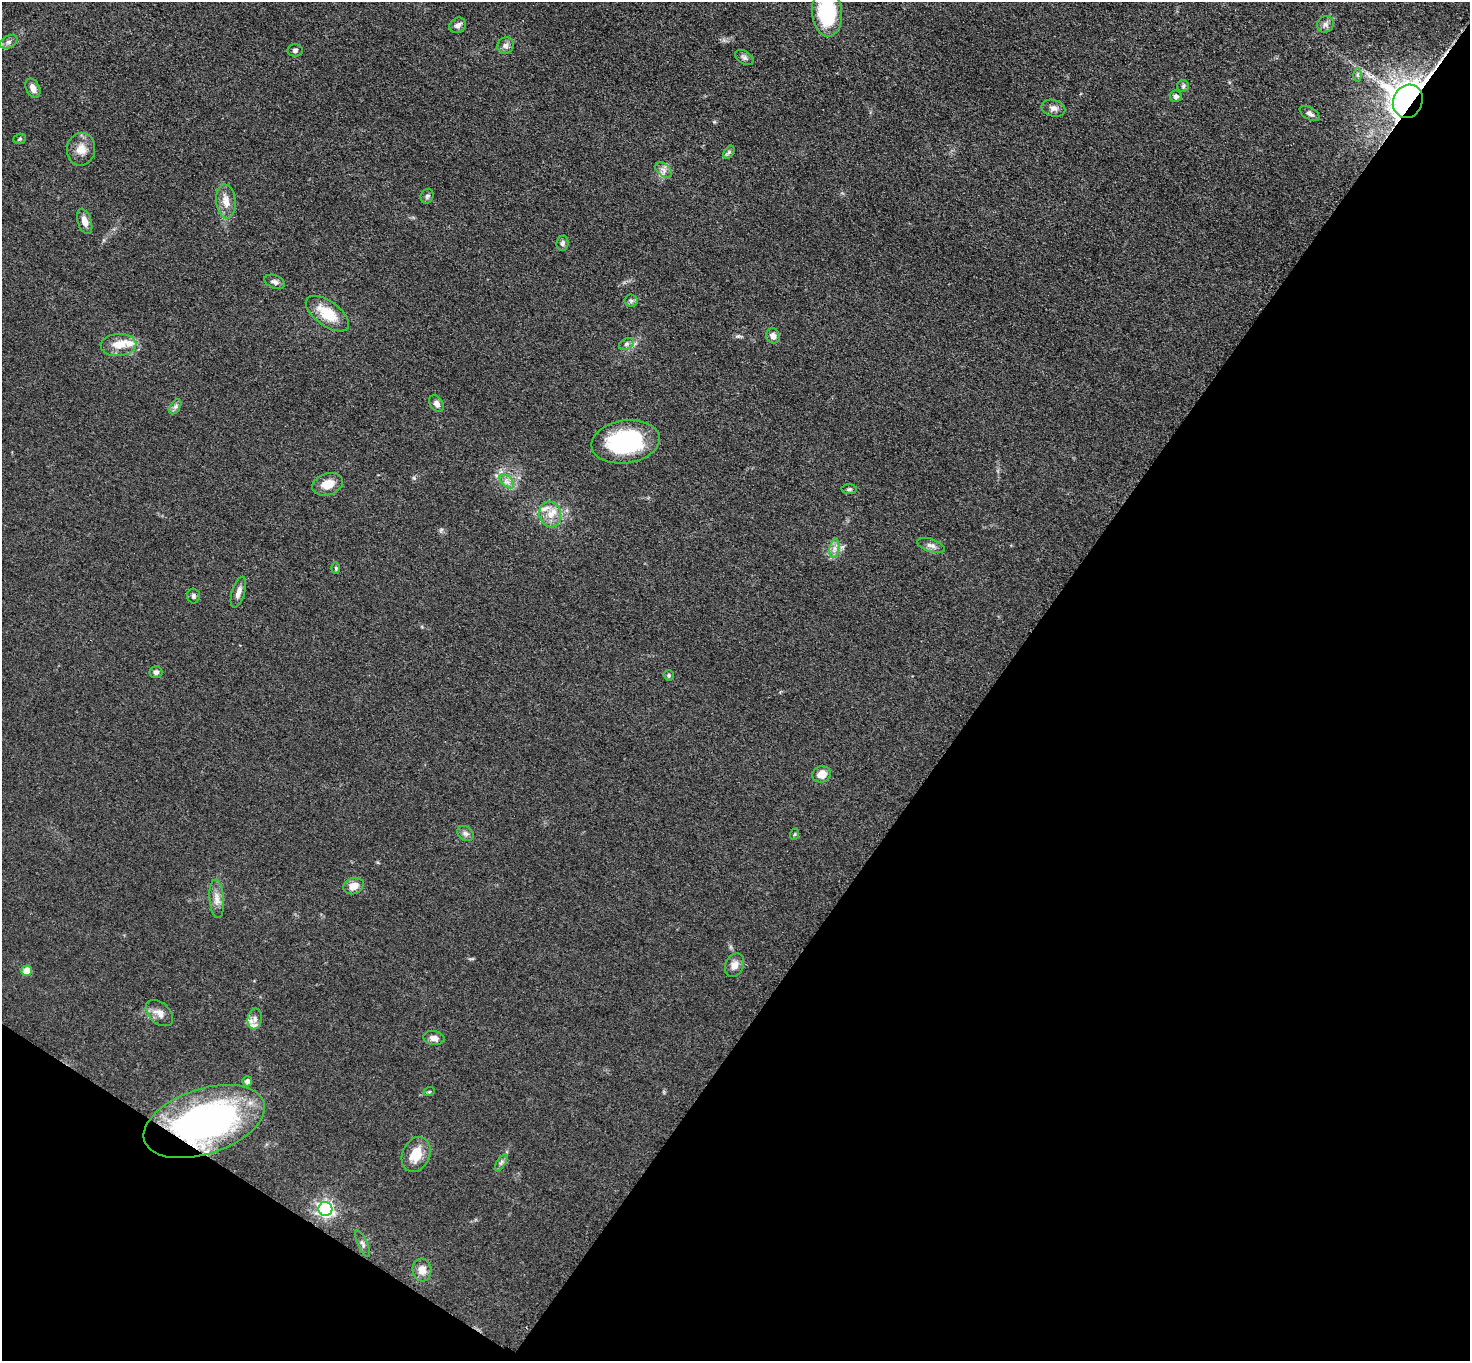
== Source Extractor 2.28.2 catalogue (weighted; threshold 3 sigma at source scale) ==
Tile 15 of 4 x 4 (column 3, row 4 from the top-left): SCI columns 2949-4416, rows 161-1519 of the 5892 x 5896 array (HDU 1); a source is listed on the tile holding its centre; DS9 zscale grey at full resolution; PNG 1472 x 1363 px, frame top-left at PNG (2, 2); each listed source drawn as its Kron ellipse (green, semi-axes under 4 px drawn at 4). Shown black and unused: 37% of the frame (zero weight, under 3 of 5 exposures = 1% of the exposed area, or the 3 px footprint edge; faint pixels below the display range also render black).
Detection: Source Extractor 2.28.2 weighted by HDU 2 'WHT'; one run over the whole footprint, this tile lists its part. Background 0.0484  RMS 0.0054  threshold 0.0241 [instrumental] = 3 sigma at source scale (4.5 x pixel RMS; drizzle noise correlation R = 1.50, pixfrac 1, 0.05/0.05 arcsec/px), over >= 5 px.
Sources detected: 63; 3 inside a brighter listed object's ellipse — not listed separately; the other 60 listed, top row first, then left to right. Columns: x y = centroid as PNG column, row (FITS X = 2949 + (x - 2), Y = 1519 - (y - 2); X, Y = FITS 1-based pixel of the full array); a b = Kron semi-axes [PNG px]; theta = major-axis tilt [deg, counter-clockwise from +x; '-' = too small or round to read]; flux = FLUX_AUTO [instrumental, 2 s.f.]
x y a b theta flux
827 12 24 15 -86 37
1325 24 9 8 - 2.3
458 25 9 7 32 2.5
9 42 9 6 27 1.8
506 46 8 7 - 2.1
295 50 7 6 - 1.5
744 57 10 6 -32 1.6
1357 75 6 4 -90 0.96
1183 86 6 6 - 1.1
33 88 10 6 -65 3.4
1176 96 6 6 - 1.6
1408 101 17 14 66 1200
1053 108 12 8 -15 2.6
1310 113 11 6 -31 1.7
20 139 6 5 - 0.79
81 149 16 14 81 6.3
729 152 7 4 56 1.2
664 170 9 6 -36 2.2
427 196 7 6 - 1.3
226 201 17 9 -84 5.8
85 221 13 7 -71 3.6
562 243 7 6 - 1.3
275 282 10 6 -22 1.8
631 301 6 6 - 1.2
327 314 25 12 -36 14
773 336 8 6 -69 2.6
627 344 8 5 28 1.4
118 345 18 11 3 7.4
437 404 9 6 -57 2.5
175 407 8 5 58 1.5
626 442 34 21 8 58
507 481 8 5 -45 2.1
328 484 16 10 18 7.5
849 489 7 4 1 1
550 514 13 11 -77 6.1
931 545 14 6 -17 2.6
834 548 9 4 82 2.2
336 568 6 4 -89 0.68
238 592 16 6 72 3.2
193 596 7 6 - 1.3
156 672 6 6 - 1.6
669 675 6 5 - 0.79
822 774 9 8 - 5.7
465 833 9 7 -37 1.8
795 834 6 3 70 0.58
353 886 10 8 22 5.2
217 899 19 7 -85 4.2
734 965 12 9 65 3.8
27 971 5 5 - 11
159 1013 16 10 -41 4.5
255 1019 10 7 83 2.6
434 1038 10 7 -10 2.8
247 1081 5 5 - 2.4
429 1092 6 3 18 0.6
204 1121 63 32 18 170
416 1155 18 13 66 11
501 1162 9 4 58 1.3
325 1209 7 7 - 150
362 1244 14 5 -67 1.7
422 1270 11 9 -84 4.6
Overlapping masked pixels (flux is a lower limit): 2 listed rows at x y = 1408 101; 204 1121
Isophote crosses this tile's border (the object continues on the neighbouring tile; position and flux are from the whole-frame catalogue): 1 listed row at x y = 827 12